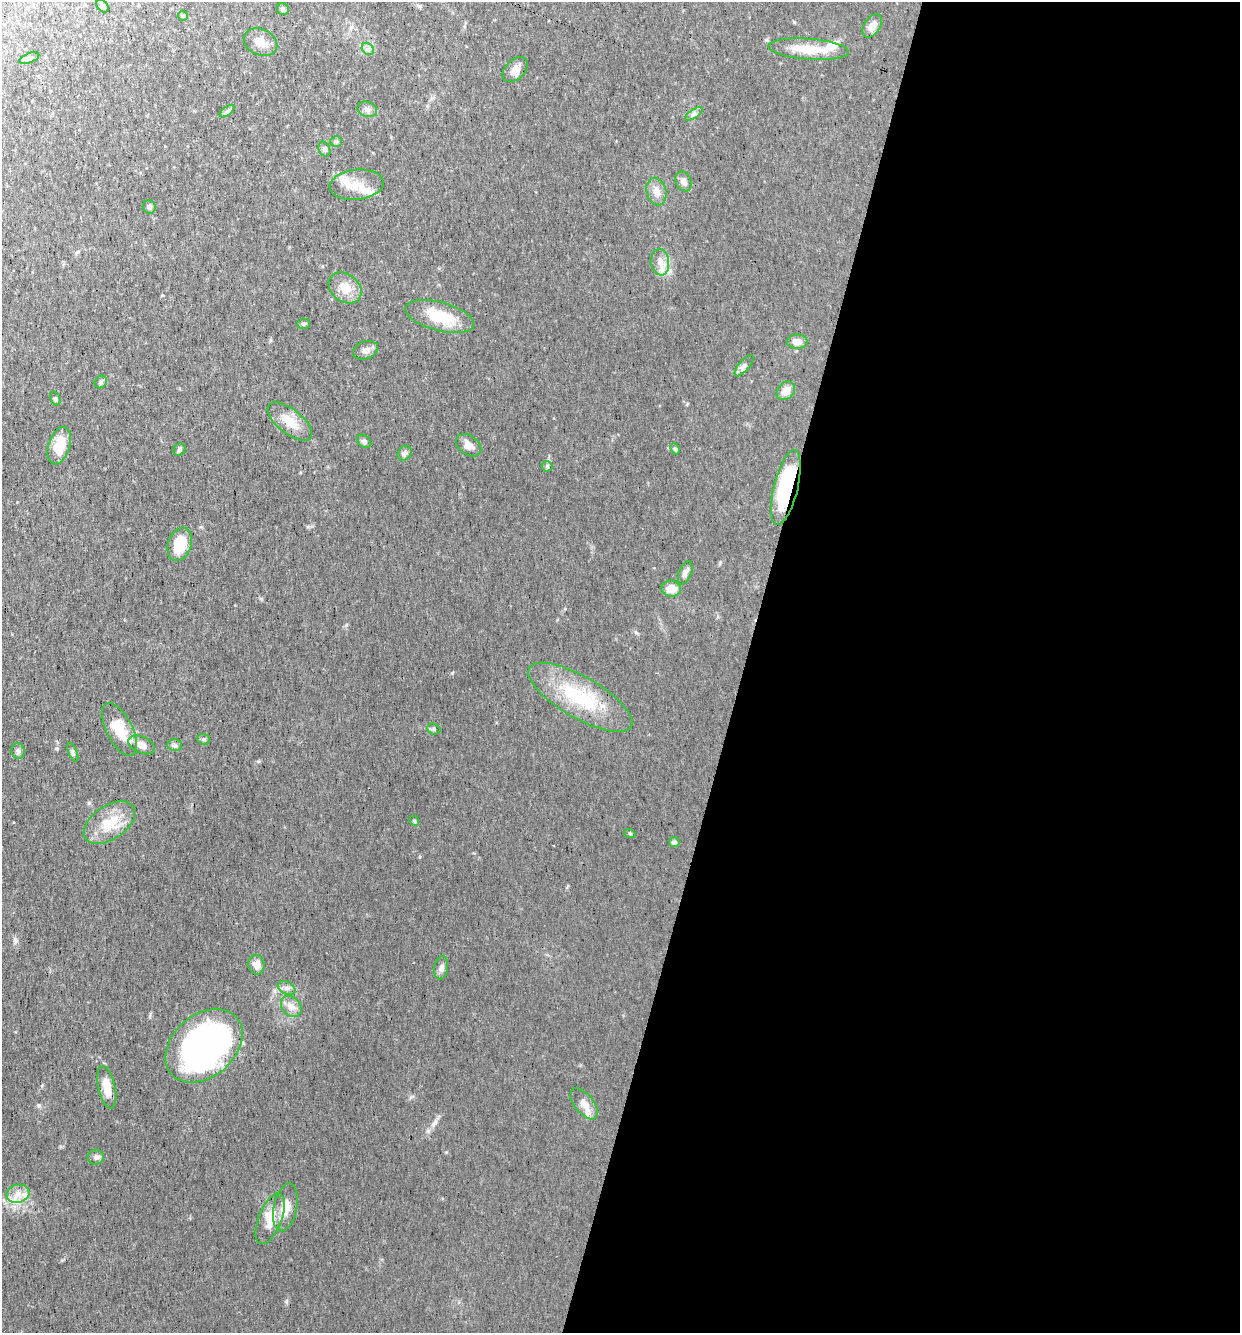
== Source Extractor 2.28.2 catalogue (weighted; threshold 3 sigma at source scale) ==
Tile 12 of 4 x 4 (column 4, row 3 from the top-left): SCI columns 3842-5079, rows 1331-2661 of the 5334 x 5322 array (HDU 1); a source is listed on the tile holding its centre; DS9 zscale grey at full resolution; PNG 1242 x 1335 px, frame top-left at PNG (2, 2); each listed source drawn as its Kron ellipse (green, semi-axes under 4 px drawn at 4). Shown black and unused: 40% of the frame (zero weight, under 3 of 4 exposures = <1% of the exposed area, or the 3 px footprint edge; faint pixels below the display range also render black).
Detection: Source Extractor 2.28.2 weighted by HDU 2 'WHT'; one run over the whole footprint, this tile lists its part. Background 0.0548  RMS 0.0052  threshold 0.0234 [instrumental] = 3 sigma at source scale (4.5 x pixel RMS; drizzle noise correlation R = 1.50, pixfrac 1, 0.05/0.05 arcsec/px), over >= 5 px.
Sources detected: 64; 1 inside a brighter listed object's ellipse — not listed separately; the other 63 listed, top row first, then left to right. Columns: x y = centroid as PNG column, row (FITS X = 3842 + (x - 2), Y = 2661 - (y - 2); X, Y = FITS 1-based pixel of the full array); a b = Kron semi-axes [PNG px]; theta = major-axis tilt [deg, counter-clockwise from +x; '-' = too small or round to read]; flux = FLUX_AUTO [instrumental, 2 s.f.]
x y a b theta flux
103 6 7 5 -49 1.1
283 9 6 6 - 0.97
183 16 5 5 - 0.62
872 26 13 8 57 3.7
260 42 17 13 -24 5.5
368 49 7 5 -45 1.4
808 49 40 10 -4 13
29 58 10 5 21 1.4
515 69 15 9 44 3.6
367 109 10 7 -19 2
227 111 8 4 37 1.2
694 114 10 4 34 1.4
336 141 6 5 - 0.82
324 149 8 5 -65 1.1
684 181 10 8 -63 2.3
357 185 27 15 6 11
656 191 14 9 -75 4.2
149 207 7 6 - 1.3
660 262 13 9 -82 4.4
345 288 18 13 -39 7.2
440 316 35 14 -15 18
303 324 6 5 - 0.85
797 342 10 7 -2 3.8
366 350 13 9 18 2.6
744 366 13 5 50 1.8
101 382 7 5 48 0.92
786 391 10 8 46 4.7
55 399 7 4 -70 0.87
290 422 27 12 -39 8.5
364 441 8 5 -39 1.3
469 445 14 9 -36 3.1
59 446 19 10 72 12
675 449 6 4 -65 0.77
179 450 6 6 - 1
405 453 8 6 50 1.4
547 466 5 5 - 0.74
786 487 38 12 76 35
180 544 17 11 71 13
685 573 12 6 68 1.9
671 589 10 8 -2 5.8
580 697 59 21 -30 36
434 729 7 5 -21 0.91
119 730 29 13 -63 15
204 739 7 5 -20 0.84
141 745 14 8 -23 4.7
175 745 7 5 1 1.3
18 751 8 6 -80 1.4
73 752 10 3 -68 0.98
414 821 5 4 - 0.69
109 823 29 16 34 14
630 834 6 3 -19 0.55
674 842 5 5 - 1.4
256 965 10 8 -78 3.2
441 968 12 6 80 2
287 988 9 6 -27 1.8
291 1006 12 9 -48 4.3
204 1046 43 31 41 170
107 1087 22 8 -77 7.7
584 1104 18 9 -50 4.3
96 1157 8 7 - 1.7
18 1194 11 9 15 4.6
285 1207 24 11 78 7.9
270 1219 27 11 68 8.9
Overlapping masked pixels (flux is a lower limit): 1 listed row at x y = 786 487
Unlisted compact peaks at least as high as the median listed source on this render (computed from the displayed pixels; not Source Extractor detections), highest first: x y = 452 673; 286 1301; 56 748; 15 940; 346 625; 38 1105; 434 1123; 636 633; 668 448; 446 1152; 720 562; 258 761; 428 1131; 150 1014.